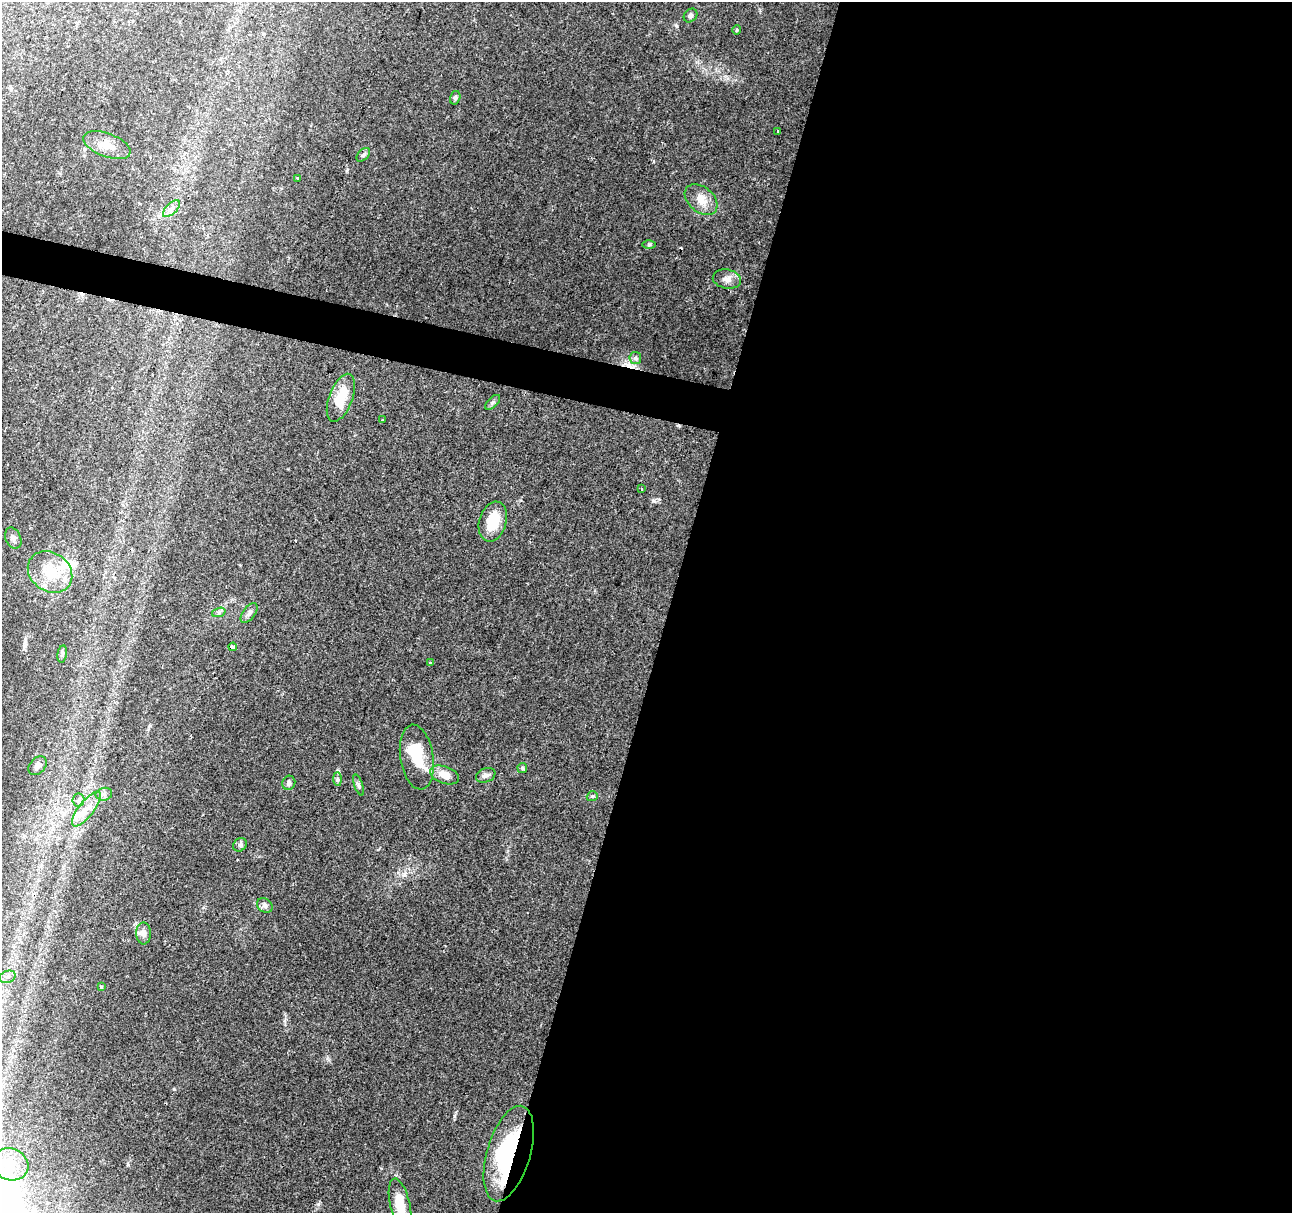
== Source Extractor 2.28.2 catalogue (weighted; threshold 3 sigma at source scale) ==
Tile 12 of 4 x 4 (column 4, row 3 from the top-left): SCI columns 3870-5159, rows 1426-2636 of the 5161 x 5336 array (HDU 1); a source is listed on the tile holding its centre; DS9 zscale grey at full resolution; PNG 1294 x 1215 px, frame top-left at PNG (2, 2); each listed source drawn as its Kron ellipse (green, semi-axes under 4 px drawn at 4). Shown black and unused: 50% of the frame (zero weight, under 2 of 3 exposures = <1% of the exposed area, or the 3 px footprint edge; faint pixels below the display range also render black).
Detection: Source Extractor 2.28.2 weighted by HDU 2 'WHT'; one run over the whole footprint, this tile lists its part. Background 0.0679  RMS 0.007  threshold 0.0317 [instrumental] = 3 sigma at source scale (4.5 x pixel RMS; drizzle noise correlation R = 1.50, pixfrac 1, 0.0396/0.0396 arcsec/px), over >= 5 px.
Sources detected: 54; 3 inside a brighter object's white glare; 4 cosmic-ray / hot-pixel residue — neither listed nor drawn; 3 inside a brighter listed object's ellipse — not listed separately; the other 44 listed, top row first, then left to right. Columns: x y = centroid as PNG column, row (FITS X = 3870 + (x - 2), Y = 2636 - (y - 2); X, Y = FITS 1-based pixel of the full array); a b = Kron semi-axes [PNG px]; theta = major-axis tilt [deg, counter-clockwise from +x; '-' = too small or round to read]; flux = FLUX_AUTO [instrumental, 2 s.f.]
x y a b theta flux
691 15 7 6 - 1.7
737 30 4 4 - 0.69
455 98 7 5 74 1.4
778 131 3 2 - 0.73
107 145 25 11 -21 9.6
363 155 8 5 47 1.5
297 178 3 3 - 1.8
701 200 18 12 -40 9.2
171 209 11 5 45 3
649 244 6 4 1 1.1
727 279 14 9 -10 4.7
635 358 6 6 - 1.5
341 398 25 11 70 18
493 402 9 4 45 1.6
382 420 3 2 - 0.47
642 489 3 2 - 1.4
493 521 20 13 73 19
13 538 11 7 -66 2.8
50 572 24 19 -36 21
219 612 7 4 19 1.5
249 613 11 6 53 2.7
233 647 4 3 - 7
62 654 9 4 81 1.4
431 663 3 3 - 1.2
417 757 32 16 -81 22
38 766 11 7 48 3.1
522 768 5 4 - 0.96
445 775 15 8 -20 8.2
486 775 10 7 21 2.6
337 779 7 4 -89 1.3
289 783 7 6 - 1.8
358 785 11 4 -70 1.6
104 794 8 6 12 2.1
592 796 5 5 - 0.96
78 800 6 6 - 2
86 809 21 7 52 8.8
240 845 7 6 - 1.7
265 905 8 6 -37 2.2
144 933 11 7 90 3.3
8 977 8 6 20 2.4
101 987 4 3 - 0.62
509 1153 49 21 73 81
10 1164 18 16 -21 17
400 1205 27 10 -77 16
Overlapping masked pixels (flux is a lower limit): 2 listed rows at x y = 233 647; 509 1153
Isophote crosses this tile's border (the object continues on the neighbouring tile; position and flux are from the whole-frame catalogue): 1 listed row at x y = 400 1205
Unlisted compact peaks at least as high as the median listed source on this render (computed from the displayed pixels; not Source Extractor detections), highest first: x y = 454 1116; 653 500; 677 26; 347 171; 284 1020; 327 1058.